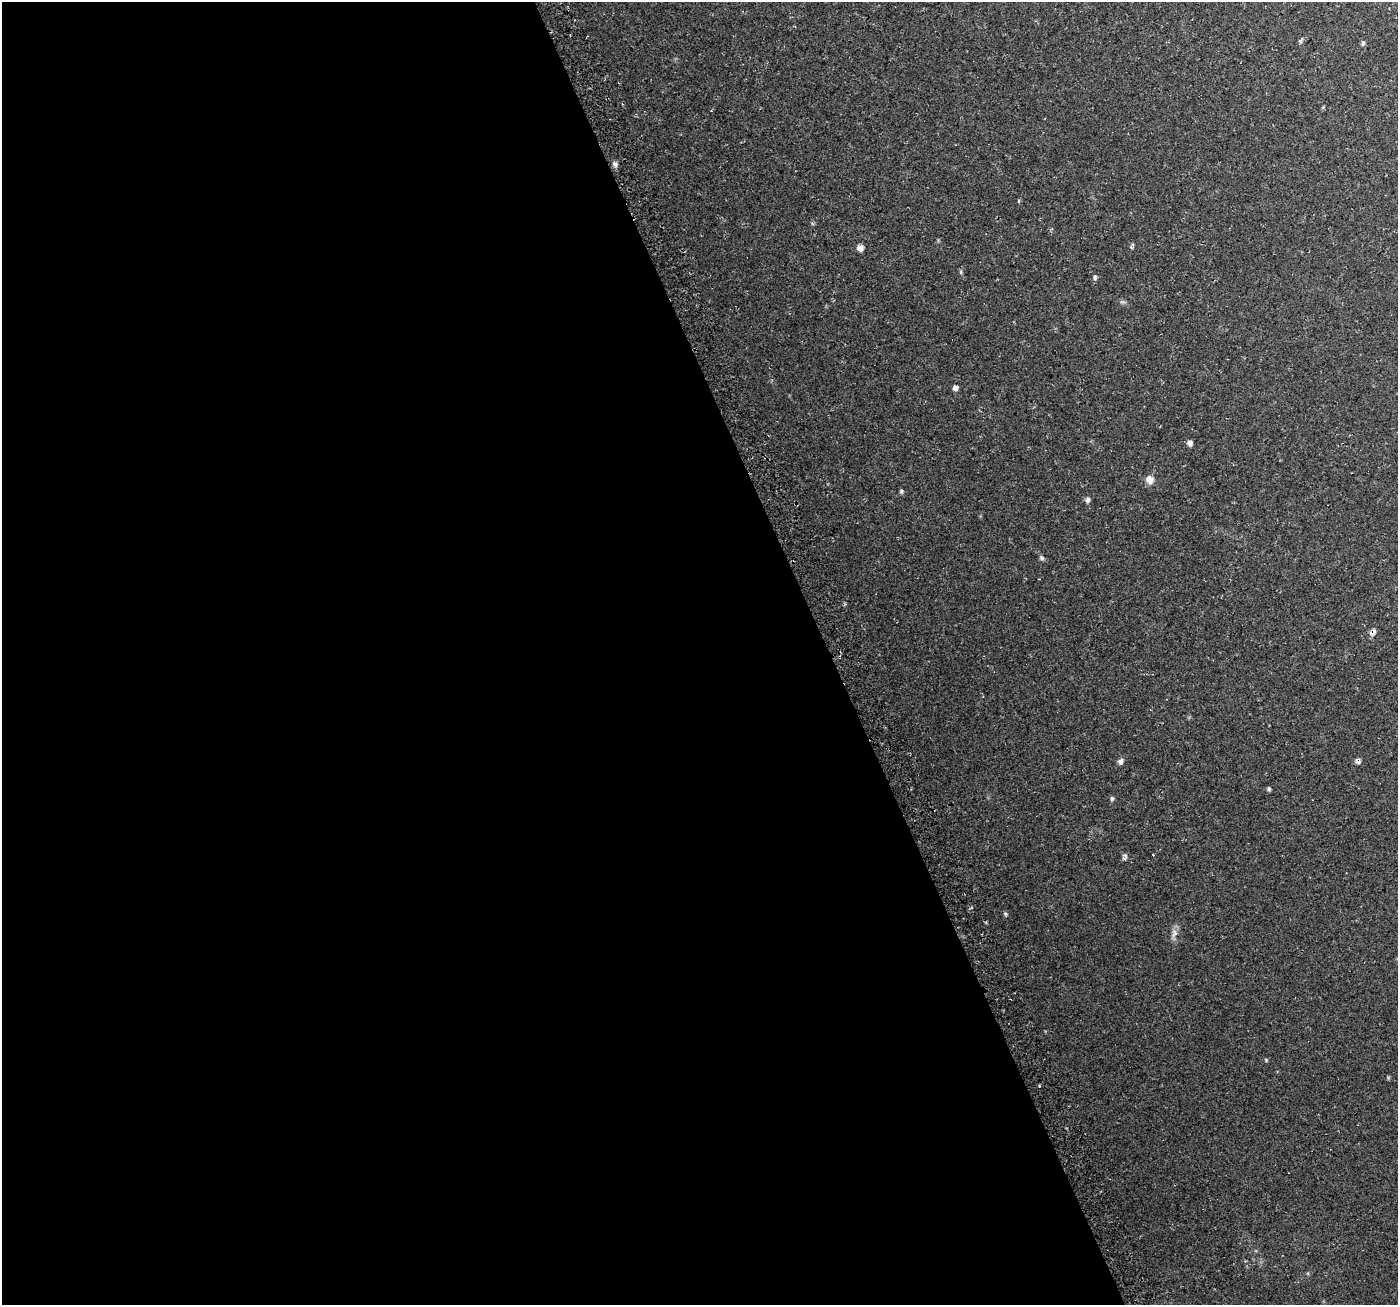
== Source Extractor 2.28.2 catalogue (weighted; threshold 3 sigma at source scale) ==
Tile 9 of 4 x 4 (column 1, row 3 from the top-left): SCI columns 32-1427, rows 1402-2704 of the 5650 x 5462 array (HDU 1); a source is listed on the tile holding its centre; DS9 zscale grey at full resolution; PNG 1400 x 1307 px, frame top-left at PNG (2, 2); no overlay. Shown black and unused: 59% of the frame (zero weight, under 3 of 4 exposures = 3% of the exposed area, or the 3 px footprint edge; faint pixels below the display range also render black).
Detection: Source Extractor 2.28.2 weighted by HDU 2 'WHT'; one run over the whole footprint, this tile lists its part. Background 0.0496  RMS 0.0043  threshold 0.0195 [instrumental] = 3 sigma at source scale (4.5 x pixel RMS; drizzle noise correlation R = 1.50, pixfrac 1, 0.0396/0.0396 arcsec/px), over >= 5 px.
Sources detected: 19; all 19 listed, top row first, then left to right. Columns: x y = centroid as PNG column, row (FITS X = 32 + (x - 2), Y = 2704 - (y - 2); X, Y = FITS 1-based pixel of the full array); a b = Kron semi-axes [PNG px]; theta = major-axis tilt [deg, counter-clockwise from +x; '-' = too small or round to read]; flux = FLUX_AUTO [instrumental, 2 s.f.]
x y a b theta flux
1363 43 6 5 - 0.73
615 164 7 5 -29 1.3
860 248 7 6 - 2.3
1095 277 7 5 89 0.87
955 388 6 6 - 1.4
1190 443 7 6 - 1.4
1150 480 9 8 - 3.2
901 491 6 4 -89 0.6
1088 500 7 6 - 1.2
1041 558 7 5 -42 0.84
1373 632 9 6 46 1.8
1121 761 7 6 - 1.5
1358 761 7 6 - 1.3
1269 789 6 4 -61 0.68
1112 798 6 5 - 0.71
1125 855 8 4 -57 0.95
1005 914 6 4 -38 0.6
1174 933 12 7 89 2.2
1266 1060 5 4 - 0.43
Overlapping masked pixels (flux is a lower limit): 2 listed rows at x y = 1373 632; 1358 761